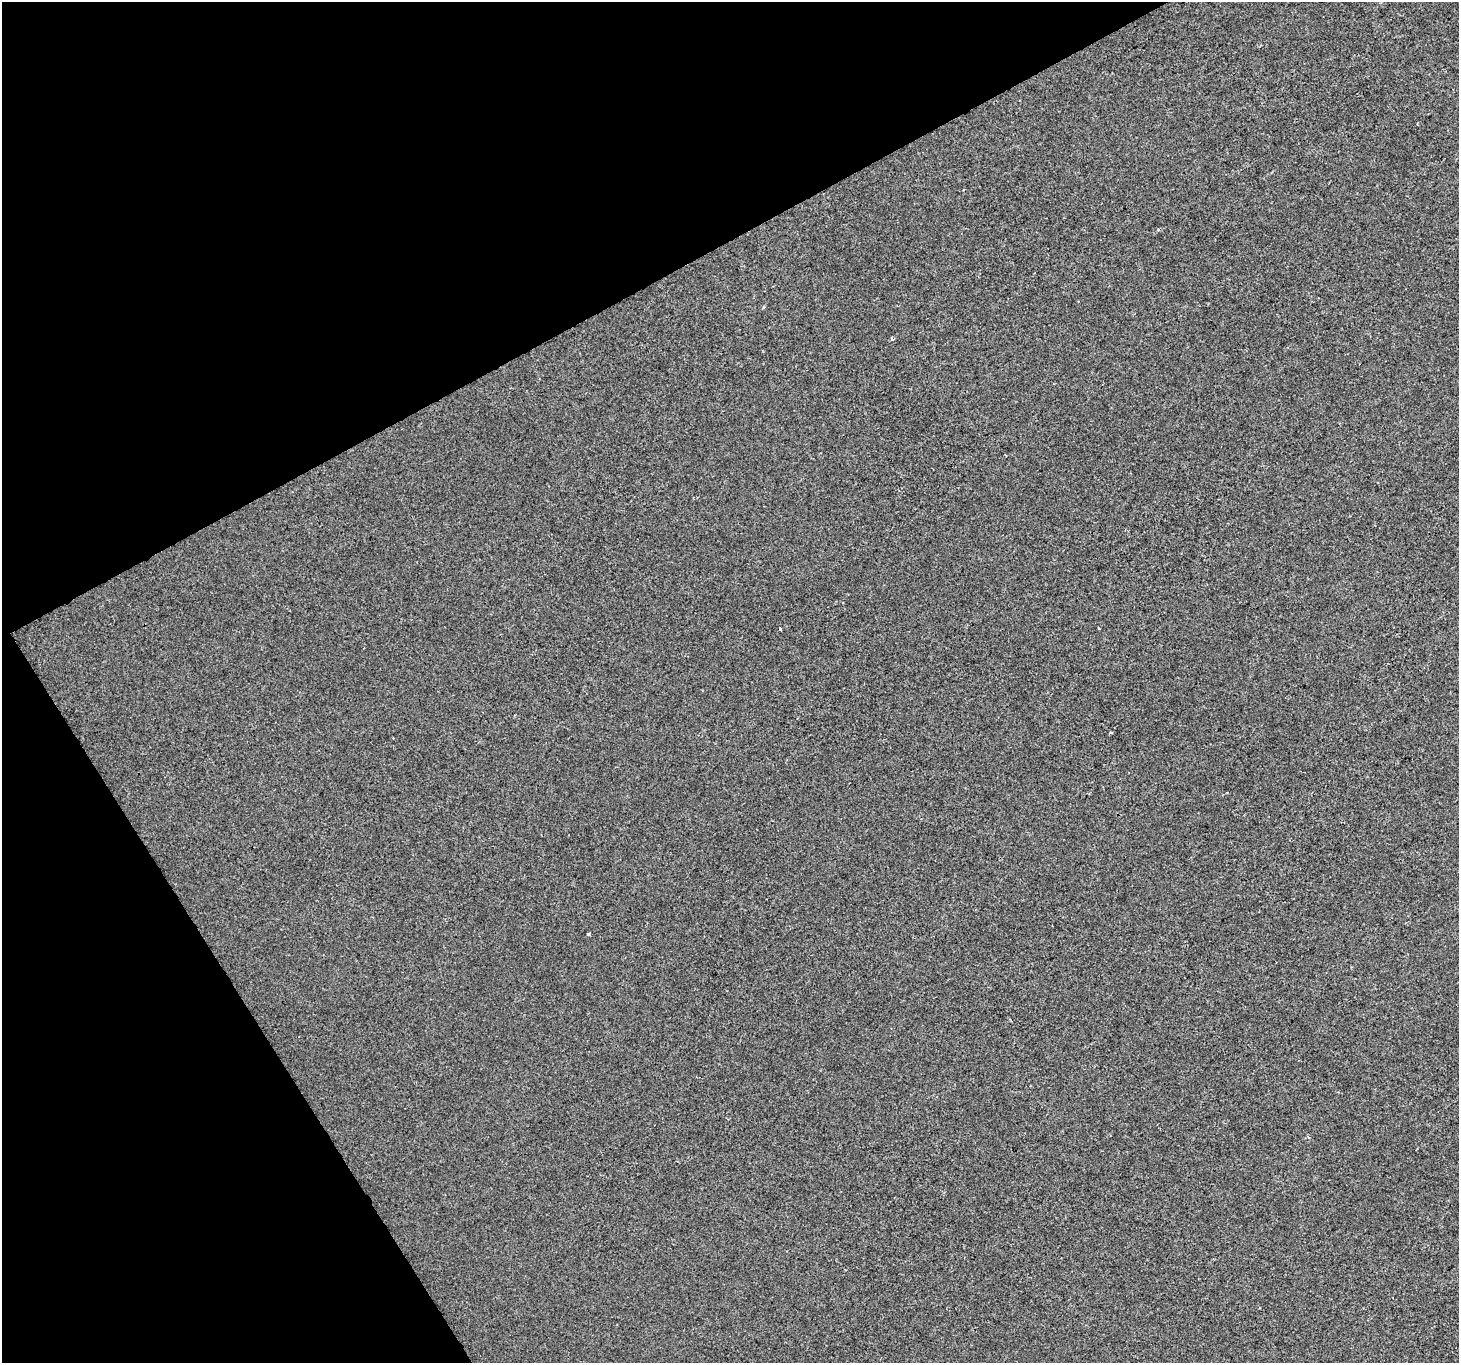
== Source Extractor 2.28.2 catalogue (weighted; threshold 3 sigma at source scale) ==
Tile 5 of 4 x 4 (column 1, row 2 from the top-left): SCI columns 3-1459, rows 2893-4253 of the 5829 x 5724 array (HDU 1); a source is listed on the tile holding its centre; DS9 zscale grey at full resolution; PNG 1461 x 1365 px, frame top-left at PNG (2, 2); no overlay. Shown black and unused: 28% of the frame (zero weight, under 2 of 3 exposures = <1% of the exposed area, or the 3 px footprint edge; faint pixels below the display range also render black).
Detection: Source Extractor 2.28.2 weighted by HDU 2 'WHT'; one run over the whole footprint, this tile lists its part. Background -5.90e-04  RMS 0.0042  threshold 0.0187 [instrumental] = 3 sigma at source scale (4.5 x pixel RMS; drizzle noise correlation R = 1.50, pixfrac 1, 0.0396/0.0396 arcsec/px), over >= 5 px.
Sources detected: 5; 1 cosmic-ray / hot-pixel residue — not listed; the other 4 listed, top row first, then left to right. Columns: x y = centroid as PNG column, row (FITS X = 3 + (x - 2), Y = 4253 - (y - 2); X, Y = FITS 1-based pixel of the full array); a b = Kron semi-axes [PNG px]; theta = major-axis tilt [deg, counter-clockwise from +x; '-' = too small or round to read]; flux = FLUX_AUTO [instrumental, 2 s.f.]
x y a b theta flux
1158 229 4 3 - 0.41
892 339 5 4 - 0.69
780 629 3 3 - 0.53
589 934 4 3 - 0.87